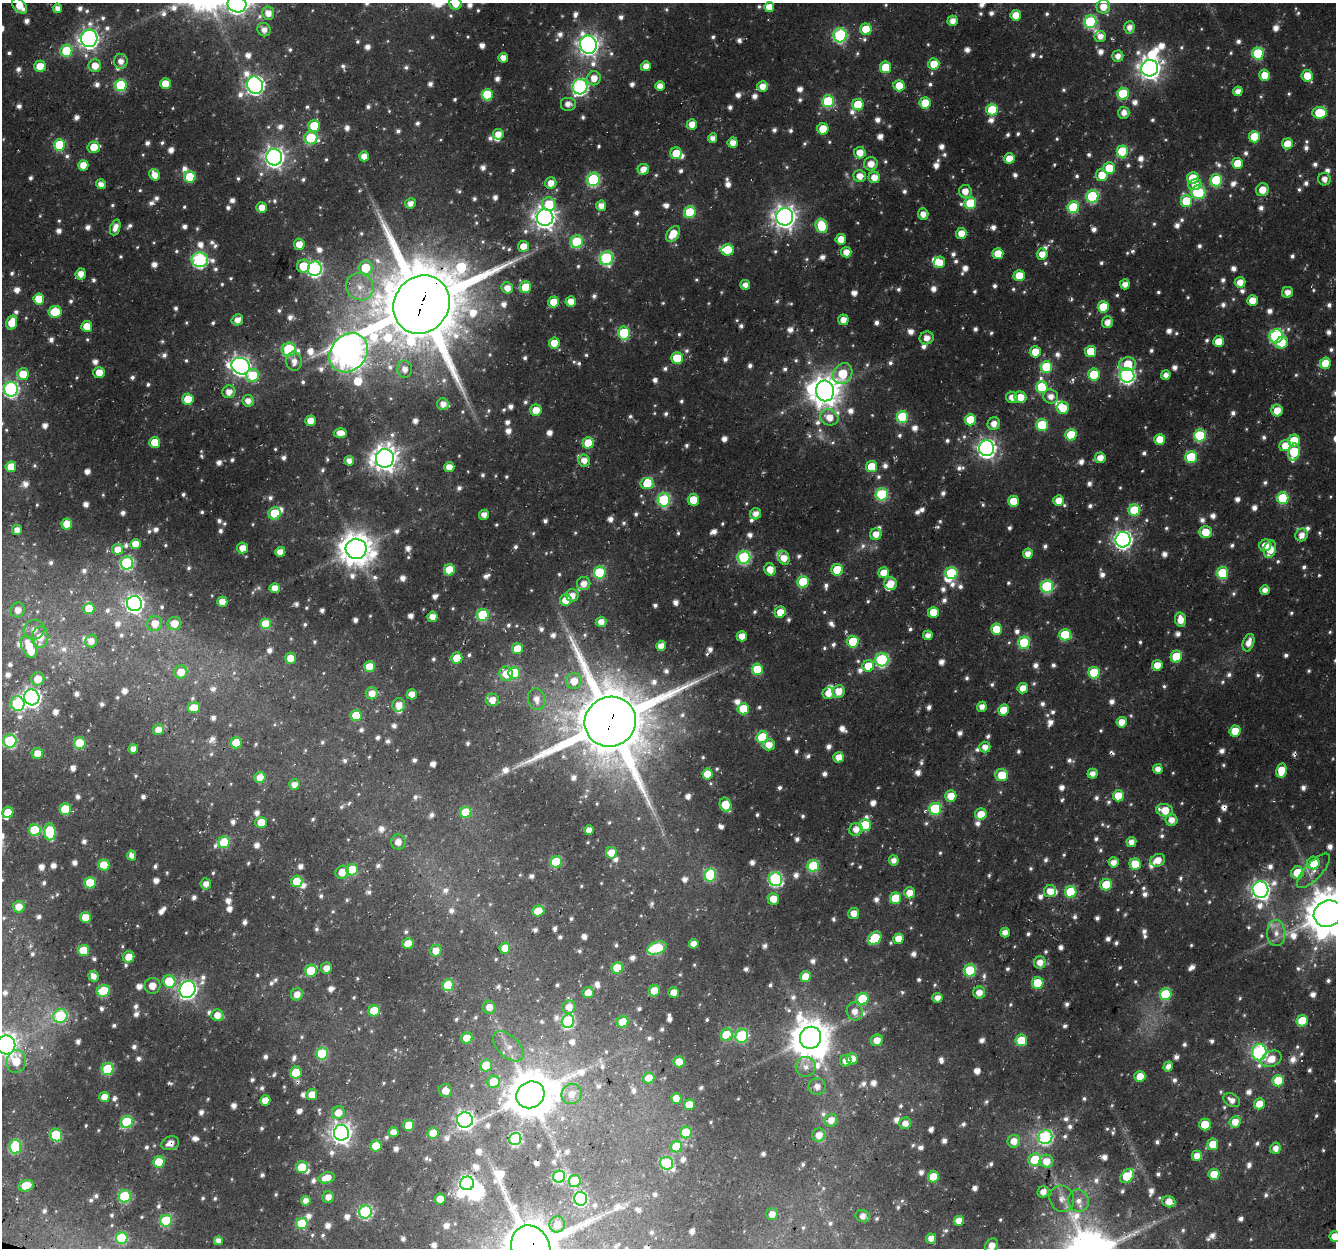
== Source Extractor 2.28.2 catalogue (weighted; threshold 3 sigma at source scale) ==
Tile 7 of 4 x 4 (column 3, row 2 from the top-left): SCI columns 2698-4031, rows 2819-4064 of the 5388 x 5588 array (HDU 1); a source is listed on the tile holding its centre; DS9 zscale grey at full resolution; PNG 1338 x 1250 px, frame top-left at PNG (2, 3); each listed source drawn as its Kron ellipse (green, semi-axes under 4 px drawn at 4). Shown black and unused: <1% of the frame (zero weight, under 3 of 4 exposures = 4% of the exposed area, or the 3 px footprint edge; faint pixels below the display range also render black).
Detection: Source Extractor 2.28.2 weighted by HDU 2 'WHT'; one run over the whole footprint, this tile lists its part. Background 0.0286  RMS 0.0049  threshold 0.0222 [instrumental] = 3 sigma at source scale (4.5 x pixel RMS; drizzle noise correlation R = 1.50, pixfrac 1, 0.0396/0.0396 arcsec/px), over >= 5 px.
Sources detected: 1454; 25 too faint to see at this stretch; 10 inside a brighter object's white glare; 4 cosmic-ray / hot-pixel residue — neither listed nor drawn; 22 inside a brighter listed object's ellipse — not listed separately; of the other 1393, all 500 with FLUX_AUTO >= 4.09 (the completeness limit of this list) listed and drawn (893 fainter detections not listed), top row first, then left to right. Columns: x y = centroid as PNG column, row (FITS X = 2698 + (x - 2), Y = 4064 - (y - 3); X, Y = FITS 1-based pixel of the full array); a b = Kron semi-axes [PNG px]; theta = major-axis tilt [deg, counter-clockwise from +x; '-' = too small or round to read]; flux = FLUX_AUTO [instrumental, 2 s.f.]
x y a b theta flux
455 3 6 6 - 8.5
237 4 9 8 - 230
20 6 9 6 -47 8.7
769 7 5 5 - 6.8
1103 7 7 6 - 7.4
57 8 5 4 - 4.9
268 13 6 6 - 6.1
1016 15 5 5 - 7.9
953 21 5 5 - 5
1090 22 6 6 - 57
1129 27 6 5 - 4.4
866 29 5 5 - 15
264 30 7 6 - 4.5
840 35 7 6 - 83
1100 36 5 5 - 4.4
89 38 9 8 - 280
588 45 9 8 - 390
66 51 6 6 - 26
1258 53 6 6 - 36
1118 56 5 5 - 4.6
503 58 5 5 - 5.5
121 61 7 6 - 4.3
934 64 5 5 - 11
40 66 6 5 - 9.8
95 66 6 6 - 8.1
646 66 5 5 - 5.2
885 67 5 5 - 19
1150 68 8 8 - 420
1264 75 5 5 - 8.1
1307 76 5 5 - 11
594 78 7 6 - 6.4
165 84 5 5 - 9
121 85 6 6 - 43
255 85 9 8 - 230
660 86 5 5 - 5.3
762 86 5 5 - 5.9
899 86 5 5 - 12
580 87 8 7 - 150
1238 91 5 4 - 4.3
1123 94 6 6 - 27
487 95 6 5 - 28
828 101 6 6 - 39
925 103 5 5 - 17
568 104 8 7 - 4.3
858 105 5 5 - 18
992 110 6 5 - 22
1124 113 6 5 - 4.3
1320 113 7 6 - 22
692 124 5 5 - 6.1
314 126 6 5 - 19
823 129 5 5 - 13
498 134 5 5 - 5.7
1254 137 5 5 - 17
311 138 7 6 - 38
712 138 5 4 - 4.1
733 143 5 5 - 5.8
1287 144 5 5 - 9.5
59 145 6 5 - 30
94 147 6 5 - 11
1122 151 6 5 - 30
676 153 6 5 - 15
860 153 6 6 - 7.4
364 156 5 5 - 6
274 157 8 8 - 340
1009 159 5 5 - 8.1
1237 163 5 5 - 12
871 164 7 6 - 6.2
83 165 5 5 - 7.7
1109 168 6 5 - 14
643 169 6 5 - 5.8
155 175 6 5 - 6.1
1102 175 6 6 - 11
860 176 6 6 - 6.2
190 177 6 5 - 20
874 177 6 5 - 6.8
1193 178 6 5 - 19
593 179 7 6 - 63
1324 179 6 6 - 4.2
1216 180 6 6 - 33
551 183 6 5 - 6.5
101 184 5 5 - 4.8
1195 184 7 5 21 5.5
1262 190 6 6 - 7.2
965 191 6 6 - 5.8
1198 192 7 6 - 39
1092 196 6 6 - 48
1186 201 6 6 - 21
410 203 5 5 - 4.2
970 203 6 5 - 29
549 204 7 6 - 17
601 206 5 5 - 5.2
1073 207 6 6 - 36
262 208 5 5 - 6.9
690 212 6 5 - 30
923 214 6 5 - 4.9
785 217 8 8 - 440
545 218 8 8 - 430
821 226 7 6 - 20
115 227 8 5 70 5
673 234 9 6 53 10
961 234 5 5 - 7.8
841 239 5 5 - 7.5
577 242 6 6 - 45
299 244 5 5 - 7.2
523 246 5 5 - 8
727 250 6 6 - 17
846 252 5 5 - 5.9
998 254 5 5 - 9.9
1042 254 5 5 - 6.3
606 258 7 6 - 75
200 260 8 7 - 120
939 262 6 5 - 8.5
303 266 6 6 - 19
366 268 7 7 - 18
315 269 7 7 - 120
81 274 5 5 - 5.9
1019 276 5 5 - 13
1240 282 5 5 - 6.9
1125 284 5 5 - 4.4
745 285 5 5 - 4.4
360 287 14 13 - 8.7
526 287 6 5 - 23
507 288 6 5 - 5.5
1287 292 5 5 - 4.9
39 299 5 5 - 14
571 301 5 5 - 6.9
1252 301 5 5 - 8.1
553 302 5 5 - 9.4
421 304 30 27 53 7200
1103 307 5 5 - 18
55 312 6 5 - 22
237 320 6 5 - 5.3
843 320 5 5 - 5.6
1107 322 6 5 - 5
12 323 7 5 73 10
87 326 5 5 - 9.4
624 333 6 6 - 33
1276 336 7 6 - 90
927 338 7 6 - 4.8
1219 342 5 5 - 9.8
554 343 5 5 - 9.8
1282 343 6 5 - 8.8
289 349 7 6 - 52
1091 351 5 5 - 16
1035 352 5 5 - 9.8
349 353 21 17 47 1000
677 358 5 5 - 19
294 361 10 7 -86 4.9
1325 363 5 5 - 14
1128 364 8 7 - 18
241 366 9 8 - 270
1046 367 6 6 - 29
405 369 8 7 - 4.7
99 373 6 5 - 6.9
23 374 6 6 - 12
843 374 11 9 56 28
253 375 6 6 - 24
1094 375 6 5 - 29
1127 375 7 7 - 140
1166 375 5 4 - 4.1
1042 387 6 6 - 31
11 389 7 7 - 120
825 391 10 9 - 900
229 392 6 6 - 5.3
1051 396 7 7 - 5.2
1012 397 6 5 - 5.4
1020 397 6 5 - 10
188 399 5 5 - 16
248 401 6 5 - 4.8
443 404 6 5 - 5.1
1063 408 6 6 - 12
536 410 6 5 - 11
1277 410 6 5 - 9
829 417 9 8 - 7.7
902 417 6 6 - 44
970 420 5 5 - 19
311 421 5 5 - 9.1
994 424 6 6 - 5.3
1042 425 6 6 - 29
340 433 6 5 - 6.1
1071 435 6 5 - 23
1200 435 6 6 - 41
1160 439 5 5 - 11
1294 441 6 6 - 16
155 442 5 5 - 13
588 443 5 5 - 16
1285 445 6 5 - 8.5
987 448 8 7 - 250
1294 452 8 6 77 29
1191 457 6 6 - 32
385 458 9 9 - 600
1100 458 5 5 - 6.3
584 460 6 6 - 5.4
349 461 5 5 - 4.8
11 467 5 5 - 10
449 467 5 5 - 6.6
872 467 5 5 - 19
647 484 6 5 - 12
882 494 6 6 - 52
1283 498 6 6 - 33
664 500 6 6 - 61
693 500 6 5 - 11
1059 500 5 5 - 7.3
1013 501 5 5 - 11
1134 510 6 6 - 29
275 513 6 6 - 26
756 514 6 5 - 4.7
484 515 5 5 - 4.2
67 524 5 5 - 11
17 530 5 5 - 4.3
1205 532 6 5 - 12
876 534 6 5 - 6.2
1302 535 6 6 - 4.9
1123 540 8 7 - 220
135 544 5 5 - 7.6
1265 545 6 5 - 6.2
243 548 5 5 - 7.2
117 549 5 5 - 6.2
356 549 10 10 - 1100
1270 549 9 6 73 12
280 552 5 5 - 5.8
1028 554 5 5 - 5.5
744 557 6 6 - 73
784 558 7 5 -66 7.3
127 563 6 6 - 74
770 569 6 5 - 6.5
449 570 5 5 - 18
837 570 6 5 - 23
600 572 6 6 - 40
884 573 5 5 - 10
951 573 6 6 - 43
1222 573 6 5 - 34
803 582 6 5 - 25
584 584 7 6 - 5.6
891 584 7 6 - 8.5
1047 586 6 6 - 60
275 588 5 5 - 6.1
1265 590 5 4 - 4.1
572 595 6 6 - 5.7
566 600 6 5 - 8.5
222 602 5 5 - 7
134 603 7 7 - 220
89 608 5 5 - 15
18 610 7 7 - 4.6
780 612 5 5 - 8.8
933 612 5 5 - 11
483 615 6 6 - 42
432 617 5 5 - 5.8
1180 620 7 5 -80 7.4
601 622 5 5 - 5.5
174 623 7 6 - 7.6
155 624 8 7 - 7.2
266 624 5 5 - 26
997 629 5 5 - 15
34 630 10 9 - 4.7
928 635 5 5 - 4.5
1065 635 6 5 - 25
742 636 5 5 - 6.9
40 637 11 8 81 9.5
91 641 6 6 - 5.3
853 642 6 5 - 28
1024 643 6 6 - 39
1249 643 9 5 72 5.6
661 646 5 5 - 6.3
29 647 12 7 -67 10
517 649 5 5 - 13
1176 656 6 5 - 18
291 658 5 5 - 8.7
457 658 5 5 - 14
882 660 7 6 - 83
1157 665 5 5 - 7.5
868 666 6 5 - 14
369 667 5 5 - 12
757 669 5 5 - 24
181 672 6 6 - 8.8
514 673 6 6 - 30
1094 673 6 5 - 25
506 674 7 6 - 9.4
38 679 6 6 - 8.8
574 681 8 7 - 9
1023 688 5 5 - 7
838 691 6 6 - 8.3
372 693 6 6 - 6.4
828 693 6 5 - 6.7
412 694 5 5 - 5.4
32 697 8 7 - 240
536 699 11 8 -80 5.3
492 700 6 6 - 6.5
18 704 7 7 - 66
399 705 7 6 - 6.1
982 707 5 5 - 4.5
194 708 6 5 - 11
743 709 5 5 - 16
1004 710 5 5 - 14
356 716 5 5 - 18
610 722 26 25 - 5800
1122 722 5 5 - 7.8
158 730 5 5 - 5
1235 731 5 5 - 11
762 737 6 6 - 36
10 741 7 6 - 59
80 743 6 6 - 25
236 743 5 5 - 18
769 745 6 6 - 6.5
985 747 5 5 - 4.7
133 749 5 5 - 4.5
37 753 6 5 - 8.1
839 757 5 5 - 7.2
1158 769 5 4 - 4.7
1281 771 7 5 78 13
707 774 5 5 - 9.7
1092 774 5 5 - 4.2
1002 775 6 6 - 18
260 777 5 5 - 6.5
294 784 5 5 - 4.8
951 796 5 5 - 9.3
1118 796 5 5 - 12
725 805 7 5 -68 17
65 809 6 5 - 21
935 809 6 6 - 49
1165 810 8 6 -13 10
8 812 6 5 - 11
466 812 6 5 - 21
981 814 6 6 - 8.9
1172 820 6 6 - 5.5
261 822 5 5 - 11
865 825 6 6 - 28
856 829 7 6 - 5.5
35 830 6 5 - 30
589 830 5 4 - 5
50 832 8 6 -86 32
224 842 6 5 - 32
398 842 7 7 - 4.5
1131 842 5 5 - 4.5
611 853 5 5 - 9
132 855 5 4 - 4.2
894 860 5 5 - 4.5
1158 860 7 6 - 6.2
556 862 6 5 - 33
1114 862 5 5 - 5.2
1313 863 6 6 - 16
1135 864 5 5 - 15
104 865 5 5 - 19
813 866 6 6 - 41
352 870 6 6 - 19
1314 871 22 8 47 6.1
342 872 7 6 - 7.3
1297 873 6 6 - 15
710 875 6 6 - 46
775 879 7 6 - 97
297 881 6 5 - 17
90 883 5 5 - 20
206 884 5 5 - 4.5
1106 885 6 5 - 22
1260 890 8 7 - 230
1050 891 6 6 - 6.1
1071 892 6 5 - 32
909 893 5 5 - 7.9
895 898 6 5 - 20
773 899 6 5 - 7.7
19 907 6 5 - 6.6
538 911 6 5 - 10
854 913 5 5 - 6.4
1328 914 14 13 - 2100
85 917 5 5 - 8.8
1005 932 5 4 - 4.8
1276 933 13 9 -90 5.1
875 938 7 6 - 30
899 939 5 5 - 8
408 943 5 5 - 7.7
694 944 5 5 - 5.7
505 948 5 5 - 8.6
657 948 10 6 20 43
83 950 5 5 - 20
436 951 6 5 - 7.2
129 957 6 5 - 8.4
1040 962 6 6 - 5.7
326 968 5 5 - 4.8
617 968 5 5 - 19
970 970 6 6 - 31
311 971 6 6 - 30
93 976 6 5 - 4.6
805 977 5 5 - 9.5
169 981 6 6 - 25
1038 983 6 5 - 23
448 985 6 5 - 29
152 986 8 7 - 5.7
188 989 9 7 63 220
103 991 6 5 - 34
655 991 6 5 - 13
674 992 5 5 - 5
588 993 5 5 - 7.3
979 993 6 6 - 6.2
297 994 6 6 - 5.8
1165 994 6 6 - 37
937 998 5 5 - 4.4
862 999 6 5 - 29
489 1007 6 6 - 6
569 1007 7 6 - 6.5
374 1011 5 5 - 21
855 1011 9 8 - 5.6
217 1015 6 6 - 6.9
60 1016 7 7 - 53
568 1021 7 6 - 65
1302 1021 6 5 - 22
623 1022 6 5 - 18
727 1035 6 5 - 25
742 1036 7 6 - 53
467 1038 6 5 - 12
810 1038 11 10 - 1500
877 1040 6 5 - 6.7
1021 1040 6 5 - 21
6 1045 9 9 - 430
508 1046 19 10 -44 7
1259 1052 8 7 - 130
322 1053 6 6 - 37
852 1059 5 5 - 11
1271 1059 11 7 25 8
16 1061 11 9 79 12
846 1061 6 5 - 4.7
679 1062 5 5 - 11
486 1066 6 6 - 15
1168 1066 5 4 - 4.7
806 1067 10 10 - 4.1
108 1069 6 5 - 38
296 1073 6 5 - 20
1140 1076 5 5 - 8.7
649 1078 5 5 - 10
1278 1081 6 5 - 19
494 1082 6 6 - 15
817 1087 8 8 - 4.1
446 1091 6 6 - 5.5
572 1094 10 9 - 5.6
312 1095 5 5 - 7.2
530 1095 14 13 - 2200
104 1097 5 5 - 7.9
676 1098 5 5 - 7.2
265 1100 5 5 - 8.1
1232 1100 9 6 -31 4.2
1259 1104 5 5 - 9.5
689 1105 5 5 - 11
338 1113 6 6 - 7.5
465 1120 8 7 - 210
831 1120 6 6 - 5.7
127 1122 6 6 - 45
1235 1122 6 5 - 7.7
905 1123 6 6 - 4.6
1205 1124 6 6 - 12
409 1125 5 5 - 15
394 1132 5 5 - 5.2
686 1132 6 5 - 28
341 1133 8 7 - 340
433 1133 5 5 - 11
56 1135 6 6 - 30
819 1135 7 6 - 5.9
1045 1137 7 7 - 110
515 1139 6 6 - 71
1014 1141 6 6 - 6.3
170 1143 9 6 20 4.5
1213 1144 6 5 - 11
376 1146 5 5 - 19
15 1147 7 6 - 47
676 1147 6 5 - 19
1275 1148 6 5 - 4.3
1197 1156 5 5 - 6
1035 1160 6 6 - 21
1046 1161 7 6 - 7.1
159 1162 5 5 - 20
667 1163 7 6 - 38
302 1167 6 6 - 24
1214 1174 5 5 - 12
1127 1176 8 5 49 28
559 1177 6 6 - 55
933 1177 5 5 - 18
327 1178 8 5 13 7.6
575 1181 6 5 - 20
467 1183 7 7 - 140
26 1186 7 5 18 13
1043 1192 6 5 - 4.7
125 1196 6 6 - 56
328 1197 6 5 - 4.2
440 1199 5 5 - 7.1
581 1199 7 6 - 80
1062 1199 13 12 - 5.6
306 1201 5 4 - 4.2
1078 1201 11 10 - 5.4
1169 1202 6 5 - 7.4
365 1212 6 6 - 83
772 1214 6 5 - 5.6
863 1216 7 6 - 4.5
166 1221 6 6 - 46
959 1221 5 5 - 6.2
302 1223 6 5 - 30
557 1224 8 7 - 7.6
1335 1237 5 5 - 10
122 1238 6 6 - 41
931 1239 5 5 - 4.7
218 1241 4 4 - 4.2
991 1246 8 6 59 5.4
531 1248 23 19 -70 4200
Overlapping masked pixels (flux is a lower limit): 6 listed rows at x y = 421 304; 610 722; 1328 914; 465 1120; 170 1143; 531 1248
Isophote crosses this tile's border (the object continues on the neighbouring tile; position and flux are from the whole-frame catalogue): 10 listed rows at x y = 455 3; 237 4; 20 6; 1103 7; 18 704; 1328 914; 6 1045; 1335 1237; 991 1246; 531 1248